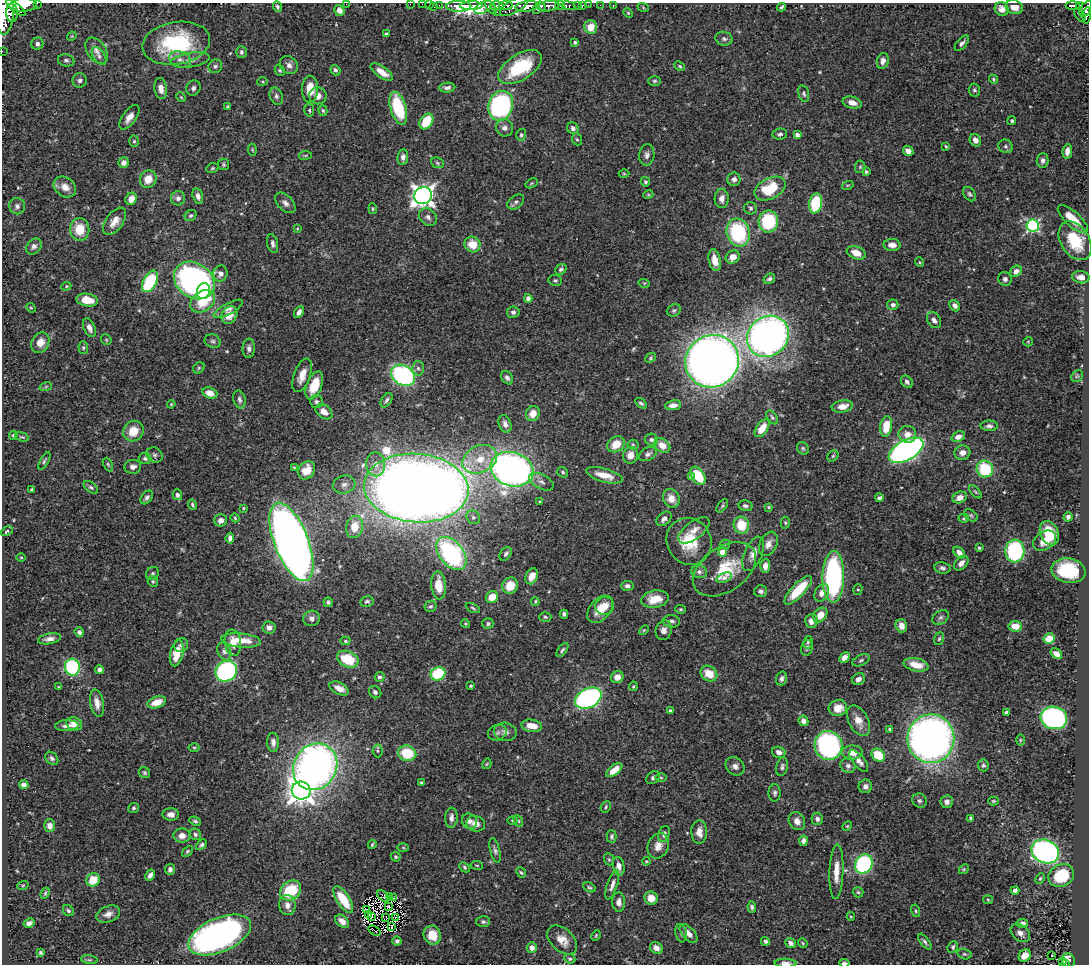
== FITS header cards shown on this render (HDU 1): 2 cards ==
NAXIS1  =                 1087
NAXIS2  =                  962

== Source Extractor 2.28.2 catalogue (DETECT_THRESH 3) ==
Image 1087 x 962 px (HDU 1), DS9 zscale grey, 1 PNG px = 1 image px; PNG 1091 x 966 px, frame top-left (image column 1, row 962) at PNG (2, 3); each listed source drawn as its Kron ellipse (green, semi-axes under 4 px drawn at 4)
Background 0.628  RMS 0.019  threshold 0.0569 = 3 sigma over >= 5 px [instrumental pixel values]
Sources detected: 528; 1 with non-positive FLUX_AUTO (blend fragments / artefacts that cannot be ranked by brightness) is neither listed nor drawn; of the other 527, the 500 brightest by FLUX_AUTO listed and drawn (27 fainter detections omitted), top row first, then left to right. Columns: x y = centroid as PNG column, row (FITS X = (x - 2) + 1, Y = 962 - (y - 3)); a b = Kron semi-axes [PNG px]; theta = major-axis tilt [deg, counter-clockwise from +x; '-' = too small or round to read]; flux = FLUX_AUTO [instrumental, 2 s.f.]
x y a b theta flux
37 3 2 2 - 31
346 4 2 2 - 27
410 4 2 2 - 12
422 4 2 2 - 10
429 4 2 2 - 11
23 5 13 6 1 2200
439 5 2 2 - 13
578 5 3 3 - 45
588 5 2 2 - 9.8
600 5 2 2 - 7.3
613 5 3 2 - 7
1073 5 7 3 -2 180
459 6 12 5 0 1700
471 6 11 4 2 2900
496 6 7 4 0 530
506 6 7 3 6 370
514 6 16 6 29 840
527 6 11 5 7 1900
541 6 5 3 - 490
548 6 11 5 9 1100
560 6 5 4 - 220
568 6 7 3 -8 180
582 6 4 3 - 43
1079 6 4 3 - 170
277 7 6 4 -66 2.1
434 7 2 2 - 15
483 7 10 5 26 370
491 7 8 4 -52 340
643 7 6 3 -21 1.3
781 7 4 3 - 1.8
1014 7 9 7 -19 11
16 8 12 3 -39 1300
1002 9 7 6 - 8.1
1086 9 9 5 57 630
339 10 6 4 -56 6.8
537 10 3 2 - 210
5 12 22 9 87 3700
497 12 2 2 - 33
12 13 9 6 -87 980
628 13 5 4 - 1.4
1080 15 7 3 -51 65
1087 15 8 3 84 220
591 27 6 6 - 19
386 34 3 3 - 4.2
72 36 5 4 - 1.4
724 39 8 7 - 3.9
575 42 3 3 - 2.7
176 43 34 21 10 120
962 43 9 5 48 3.8
37 44 6 6 - 6.5
2 51 2 2 - 8.8
96 51 14 9 -55 9.1
241 52 6 5 - 2.9
99 56 10 5 -55 4.5
180 59 11 8 -20 7.9
66 60 8 6 -13 4.5
190 60 19 7 8 10
883 61 8 6 74 6.1
289 65 10 8 -42 6.7
215 66 7 6 - 3.2
680 66 5 4 - 2
520 67 24 13 32 71
335 70 5 4 - 2.9
280 71 6 4 -55 2
382 72 13 5 -34 15
993 79 5 4 - 2.1
80 80 7 7 - 4.4
262 81 5 3 - 1.4
654 81 6 5 - 2.2
161 88 11 6 -82 8.8
193 88 8 6 56 4
447 88 8 5 3 4.4
310 89 13 8 89 23
974 90 6 5 - 2.6
804 94 9 5 -74 2.6
276 96 9 6 -66 4.1
318 96 9 8 - 9.9
181 97 5 4 - 1.4
852 103 10 5 -15 8.8
227 106 3 3 - 1.5
501 106 15 12 71 240
398 108 17 7 -73 75
309 110 6 5 - 2.3
323 111 5 4 - 2
129 117 14 7 54 10
426 121 8 6 58 38
1012 121 4 4 - 2.6
504 128 9 8 - 5.9
573 128 6 5 - 4.9
780 134 7 5 8 3.2
521 135 6 5 - 2.7
797 135 4 4 - 4.9
577 139 6 5 - 2.1
975 140 6 5 - 7.3
134 141 6 5 - 2.1
946 146 3 2 - 1.4
1006 146 7 6 - 3.1
252 150 6 4 -83 1.5
908 151 5 4 - 7.2
1067 151 7 4 82 7.9
305 155 6 3 8 1.4
647 155 11 7 84 5.4
403 157 8 5 81 4.8
1043 160 7 6 - 4.5
124 163 5 5 - 7.4
437 163 7 5 -23 2
224 164 6 5 - 2.2
860 167 6 5 - 2
212 168 6 4 21 1.8
866 172 4 4 - 2.8
624 174 5 3 - 1.4
148 179 9 8 - 18
734 179 7 6 - 6.1
645 182 5 4 - 2.7
532 183 6 4 31 1.7
848 185 6 3 18 1.5
65 187 12 9 -36 12
770 189 17 10 27 54
970 194 8 5 -53 2.8
648 195 5 3 - 1.3
198 196 8 5 -75 5.8
423 196 9 8 - 900
178 198 7 7 - 5.9
722 198 9 7 87 6.5
131 199 6 5 - 11
516 202 9 6 37 4
285 203 12 7 -45 6.4
816 203 10 6 79 72
17 206 8 8 - 4.9
751 208 6 6 - 3.1
373 209 5 3 - 1.4
191 216 6 5 - 2.7
428 217 10 8 -38 5.5
1073 219 19 7 -42 29
115 221 15 8 54 12
768 221 11 10 - 82
1033 226 6 6 - 220
297 228 4 4 - 1.4
80 229 11 9 -83 28
738 232 14 11 -73 120
1075 241 21 14 -58 51
273 244 9 5 -78 4.9
472 244 8 7 - 24
892 245 8 6 -3 8.8
34 246 9 6 48 5.1
856 253 10 6 -21 16
733 257 7 6 - 13
715 260 11 6 -78 14
919 262 5 3 - 1.2
561 269 6 5 - 3.2
1016 271 6 5 - 7.3
220 274 8 7 - 7.1
1081 277 9 6 -6 7.4
769 279 6 4 34 3
1005 279 7 6 - 3.8
194 280 22 17 -35 430
555 280 7 5 -9 2.5
150 281 11 6 62 79
644 283 6 4 -16 1.4
66 286 5 4 - 1.3
203 291 8 6 68 26
528 298 4 4 - 7
87 300 11 6 -9 19
203 301 13 9 35 44
893 305 5 5 - 4.4
955 306 6 5 - 5.8
31 308 5 4 - 1.3
228 309 16 5 29 6
674 310 7 5 26 2.7
299 312 6 4 59 5.9
513 312 6 6 - 3.8
229 315 9 7 56 15
934 320 9 6 -56 6.2
89 328 10 5 -65 6.8
768 336 22 19 41 730
106 340 6 4 -47 1.6
213 341 8 6 -21 3.3
1028 342 5 4 - 1.3
40 343 11 8 59 13
83 348 6 5 - 2.2
249 348 9 6 87 5.1
651 358 6 4 44 1.7
712 361 27 26 - 1400
199 368 6 5 - 2
418 368 7 6 - 3.8
302 375 17 8 71 16
403 375 13 9 -33 230
1077 376 6 5 - 2
507 378 7 5 -54 3.9
907 382 7 5 -47 3.4
314 385 15 7 68 30
46 386 6 4 20 1.8
210 393 8 5 -18 14
239 400 9 6 -76 4.7
387 400 8 5 56 3.5
316 402 6 6 - 3.3
641 403 6 4 -36 2.5
171 404 4 3 - 1.3
673 405 8 5 7 8
842 406 10 6 8 11
324 412 9 6 -36 12
533 413 8 6 64 15
772 417 8 4 -56 2.4
505 424 9 6 -68 6
886 426 10 6 82 26
989 426 8 5 0 4.2
762 428 10 5 55 21
133 431 11 9 48 23
907 434 9 8 - 11
13 435 4 4 - 1.8
22 437 7 3 -16 1.6
958 437 7 5 23 8
651 440 6 6 - 3.7
616 444 9 7 34 19
633 445 5 5 - 1.9
662 445 9 6 -34 16
803 448 7 5 -54 2.3
906 450 19 10 29 540
962 453 8 7 - 8.1
648 454 9 6 28 4.4
154 455 8 7 - 3.7
630 455 8 7 - 12
833 456 6 5 - 2.1
145 458 6 5 - 3
480 459 18 13 26 31
44 461 9 4 60 2.5
108 464 7 4 -63 2.1
376 464 12 9 -87 12
133 467 8 7 - 6
294 467 4 4 - 1.2
512 469 22 17 -18 730
985 469 8 8 - 63
307 470 10 7 51 18
563 472 6 5 - 2.2
604 475 19 6 -16 19
691 476 4 4 - 4.2
698 476 10 6 -57 40
541 482 13 7 -27 6
344 485 11 9 14 7.3
91 487 8 5 -36 2.9
416 488 52 34 -5 2900
31 489 3 3 - 1.8
975 492 8 4 -49 1.8
177 495 5 4 - 3
147 497 8 5 50 3.9
671 498 9 8 - 14
879 498 4 3 - 2.9
960 498 7 5 23 10
540 502 3 3 - 2.6
192 504 5 3 - 2.2
722 506 8 4 54 2
745 506 7 5 -12 3
768 507 4 3 - 1.3
243 508 3 2 - 1.3
971 515 7 5 -38 2.3
473 517 7 6 - 3.9
1068 517 5 4 - 3.6
235 518 4 3 - 1.3
964 518 5 4 - 1.7
664 519 8 6 42 5.9
221 520 6 6 - 6.2
785 523 6 4 -87 2
741 525 8 7 - 36
354 527 11 8 78 23
694 530 18 8 37 11
7 531 6 4 30 1.8
1049 533 13 9 -66 31
230 538 5 4 - 5.6
689 541 24 22 -58 48
1044 541 12 9 34 14
291 542 41 17 -68 2000
725 544 5 5 - 1.6
768 544 13 8 64 9.3
979 548 3 3 - 2.5
1015 551 11 9 85 120
722 552 4 4 - 20
451 553 19 12 -51 190
959 553 7 4 -47 7.8
506 554 7 5 51 3.9
753 554 18 9 67 10
21 557 5 3 - 1.2
961 563 8 6 46 7.3
765 566 7 5 86 9.8
942 568 8 5 -9 3.5
724 569 35 22 34 55
1069 571 17 12 -11 64
699 572 8 6 -14 3.9
152 574 7 6 - 2.6
532 576 8 6 65 10
833 577 25 11 89 240
724 578 8 4 21 4.1
153 581 5 5 - 2.2
439 585 14 7 -85 19
510 586 8 7 - 26
627 586 6 5 - 3.8
798 590 19 6 46 47
858 590 5 4 - 2
761 591 6 6 - 4.6
822 593 9 6 60 9.5
492 597 6 5 - 20
655 599 14 8 10 25
367 601 6 5 - 3.4
535 601 4 3 - 1.6
328 602 5 4 - 2.9
431 606 6 5 - 2.9
605 606 9 9 - 14
473 608 8 3 -27 1.9
600 609 16 10 48 21
681 609 5 4 - 1.7
564 614 4 4 - 2.6
820 615 8 6 49 17
545 617 6 4 -17 2.2
940 617 9 6 37 3.7
312 618 8 7 - 4.6
671 621 8 6 -9 4.6
811 621 7 6 - 8.4
466 624 4 4 - 1.5
488 624 5 5 - 2.8
901 626 6 6 - 9.7
1015 626 6 5 - 14
269 627 6 6 - 5.4
644 630 6 3 44 1.3
664 630 9 8 - 6.1
79 632 5 4 - 3.3
49 639 12 5 10 6.9
939 639 6 4 71 2.2
1049 639 6 5 - 16
241 640 20 7 -6 23
345 641 5 4 - 2
808 642 6 4 76 1.9
233 643 13 8 -82 17
181 645 7 6 - 4
807 648 8 5 76 3.4
562 650 8 4 53 2.4
224 651 9 6 -64 5.2
177 653 13 6 77 27
1056 654 6 4 -39 5.9
844 658 6 4 47 7.2
348 659 11 7 -24 47
861 660 9 5 25 2.7
916 665 12 6 -12 20
72 667 8 7 - 110
99 669 4 4 - 4.6
226 671 11 10 - 230
709 673 9 7 -36 21
438 674 7 6 - 63
379 677 5 5 - 2.8
617 677 6 6 - 11
781 678 7 5 72 4.3
858 679 7 5 33 6.5
471 686 3 3 - 2.1
633 686 5 4 - 1.4
58 687 3 2 - 1.2
339 688 10 6 -27 11
375 692 6 5 - 3.9
588 698 14 9 26 260
157 702 9 5 19 15
97 703 14 6 -79 9.5
838 708 9 8 - 17
670 711 4 3 - 2.1
1006 712 4 3 - 2.9
1054 718 13 11 -11 260
803 721 5 5 - 8
858 721 16 9 -62 15
74 724 8 6 -21 15
67 726 12 5 4 5.7
532 726 10 6 -9 19
890 729 3 3 - 2.5
505 732 11 9 -12 8.1
497 733 9 7 25 5.1
931 739 24 23 - 820
1020 740 5 3 - 1.5
273 742 9 6 -87 6.3
828 745 14 14 - 240
194 747 5 3 - 1.5
378 751 6 5 - 2.2
779 752 7 5 -17 5.8
852 752 10 7 2 15
407 753 9 7 -16 41
878 755 7 6 - 37
52 758 7 5 -45 3.1
859 761 13 5 -52 8
487 764 5 4 - 1.4
983 765 6 5 - 3
735 766 10 8 -41 6.5
848 766 8 6 -31 5.1
315 767 24 21 56 670
782 767 9 5 76 3.7
614 770 9 4 39 18
144 773 6 5 - 2.2
653 778 7 5 41 3.7
661 778 6 4 -1 1.8
422 783 3 3 - 1.9
24 784 5 4 - 5.6
865 786 7 6 - 5
301 791 9 9 - 1200
775 793 8 6 90 3.5
919 801 7 7 - 3.2
993 801 5 4 - 1.7
947 802 6 6 - 5.1
606 807 6 5 - 2.3
133 808 5 4 - 2.2
171 815 8 6 2 6.5
451 818 10 6 87 6.1
971 818 4 3 - 2.1
817 819 6 5 - 5.1
512 820 5 4 - 1.6
195 821 6 4 -23 2.6
469 821 8 7 - 5.5
518 821 6 4 -62 1.9
797 821 9 8 - 8.7
476 824 9 7 -15 9.1
50 826 6 5 - 6.3
847 826 5 4 - 1.4
699 832 11 7 -89 12
195 834 6 5 - 3
664 834 8 5 70 4.5
182 836 8 7 - 11
612 836 6 5 - 3
803 841 5 4 - 6.5
372 844 5 3 - 1.9
201 845 6 4 45 2.8
658 846 13 10 68 12
403 848 6 4 -2 1.4
495 850 13 5 -76 4.1
187 851 6 4 44 2
1045 851 14 11 -25 370
396 857 5 4 - 1.7
609 859 6 5 - 1.9
646 861 4 4 - 1.4
864 864 10 8 58 170
477 865 6 3 -9 1.4
619 866 9 6 -78 8.2
465 867 6 4 -43 2.2
170 869 5 5 - 4.3
964 869 5 4 - 2
836 872 27 7 88 17
521 873 6 4 -48 2
150 875 6 4 60 5.1
1061 875 13 11 28 50
1040 878 5 3 - 1.6
93 880 7 6 - 28
23 885 6 4 19 1.3
612 885 15 5 71 6.4
589 887 6 4 -26 2
290 890 11 9 38 57
1015 890 4 4 - 3.9
858 892 5 5 - 2
45 893 6 3 66 2
383 896 7 3 -45 1.3
390 896 3 2 - 4.7
393 898 2 2 - 1.4
651 898 7 6 - 15
343 899 15 6 -57 45
988 900 5 4 - 1.4
619 902 9 6 -88 6.9
287 905 10 8 -83 8.2
389 907 3 2 - 1.4
752 907 6 4 -86 2.8
366 909 3 2 - 1.7
68 911 6 5 - 3
916 911 6 4 -75 2
108 914 12 8 22 8
369 915 3 3 - 1.4
371 917 4 3 - 1.9
386 917 4 2 - 1.2
395 917 3 2 - 2
851 917 4 4 - 1.5
342 921 8 5 -41 9
483 922 7 5 -2 2.9
29 923 6 4 29 4.5
1022 923 5 4 - 6.2
391 927 2 2 - 2.1
374 931 7 2 -34 1.5
681 933 9 5 -80 3.2
689 933 11 6 -47 8
1020 933 11 7 -40 7.6
220 935 33 17 23 570
432 935 9 8 - 24
596 935 5 3 - 1.6
562 940 17 11 -43 15
397 941 4 4 - 4
765 941 5 4 - 2.9
925 942 9 4 -52 3.1
790 943 6 4 -37 4.6
803 943 5 4 - 1.6
953 947 6 5 - 2.5
532 948 5 5 - 8
656 948 7 5 -32 8.7
40 952 4 3 - 1.9
964 954 7 5 -15 2.4
1025 955 6 5 - 15
1051 956 3 2 - 1.7
570 959 5 4 - 2.6
89 960 8 4 -8 2.3
1069 960 7 6 - 170
1063 962 3 3 - 43
785 963 11 4 -3 6.9
844 963 5 3 - 3.4
1065 963 3 3 - 36
At the frame edge (FLAGS 8, measured only in part): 13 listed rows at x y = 37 3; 346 4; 410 4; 422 4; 429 4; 23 5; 1086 9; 5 12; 1087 15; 2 51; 785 963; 844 963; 1065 963
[27 fainter detections neither listed nor drawn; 1 non-positive-flux detection neither listed nor drawn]